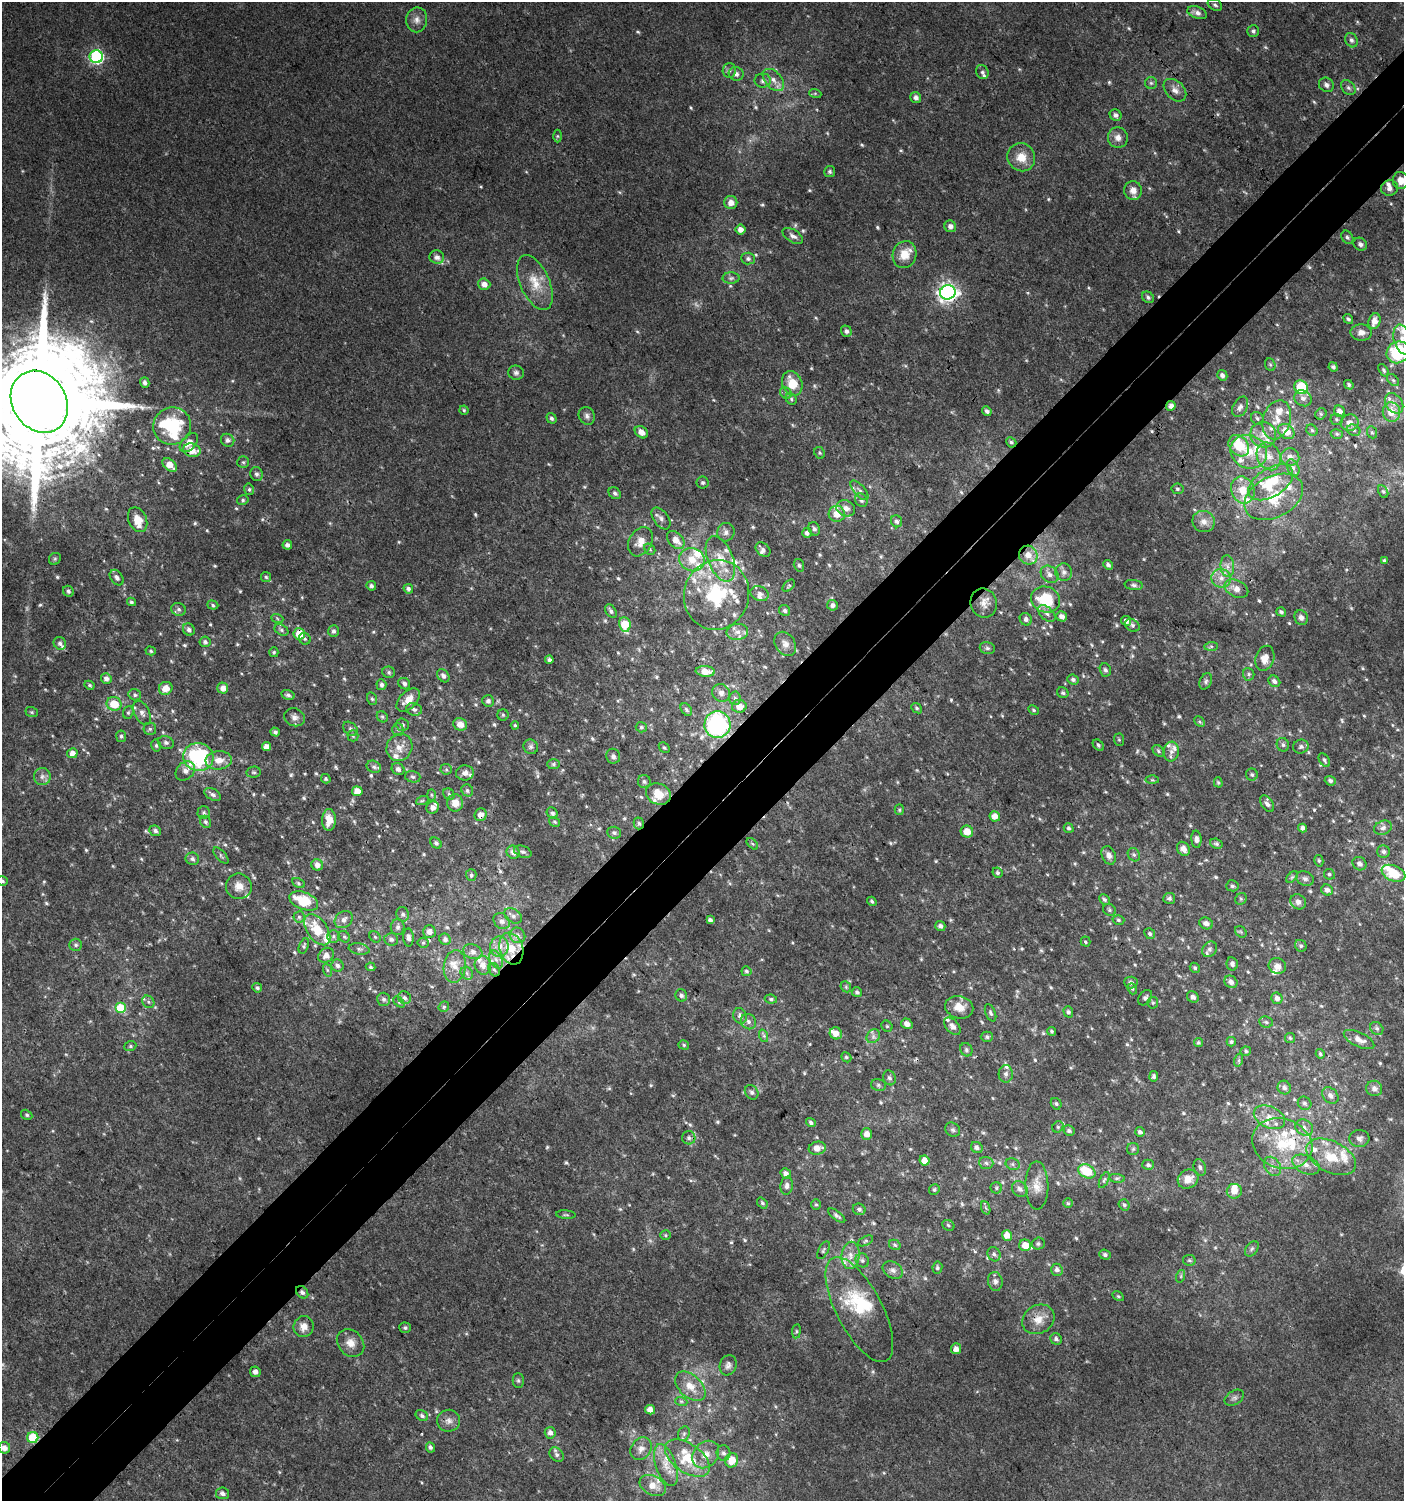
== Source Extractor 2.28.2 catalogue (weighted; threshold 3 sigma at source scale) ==
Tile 7 of 4 x 4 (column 3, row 2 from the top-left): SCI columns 3011-4412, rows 3029-4527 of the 6060 x 6084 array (HDU 1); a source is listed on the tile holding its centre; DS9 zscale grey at full resolution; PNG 1406 x 1503 px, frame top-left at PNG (2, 2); each listed source drawn as its Kron ellipse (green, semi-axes under 4 px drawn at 4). Shown black and unused: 7% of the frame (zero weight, under 3 of 4 exposures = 4% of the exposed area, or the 3 px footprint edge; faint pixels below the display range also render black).
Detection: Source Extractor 2.28.2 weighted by HDU 2 'WHT'; one run over the whole footprint, this tile lists its part. Background 0.00437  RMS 0.0021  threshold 0.00962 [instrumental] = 3 sigma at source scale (4.5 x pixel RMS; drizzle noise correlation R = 1.50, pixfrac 1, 0.0396/0.0396 arcsec/px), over >= 5 px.
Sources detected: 770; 5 too faint to see at this stretch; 2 inside a brighter object's white glare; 2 cosmic-ray / hot-pixel residue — neither listed nor drawn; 70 inside a brighter listed object's ellipse — not listed separately; of the other 691, all 500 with FLUX_AUTO >= 0.321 (the completeness limit of this list) listed and drawn (191 fainter detections not listed), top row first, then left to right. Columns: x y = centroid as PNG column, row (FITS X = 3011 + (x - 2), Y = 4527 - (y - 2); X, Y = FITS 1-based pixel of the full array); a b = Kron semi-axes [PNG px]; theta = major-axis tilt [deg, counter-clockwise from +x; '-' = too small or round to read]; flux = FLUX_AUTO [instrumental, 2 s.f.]
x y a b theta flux
1215 5 8 5 -28 0.51
1197 13 10 6 -20 1
417 20 12 10 81 1.5
1253 31 6 6 - 0.51
1351 40 7 6 - 0.68
96 57 6 6 - 37
729 70 7 6 - 0.63
982 72 7 6 - 0.54
736 74 7 7 - 0.79
773 80 13 8 -48 1.7
763 81 8 7 - 0.82
1151 83 6 6 - 0.42
1326 85 8 7 - 0.75
1348 88 8 6 -50 0.64
1175 90 13 9 -45 1.5
815 93 6 4 -19 0.33
916 98 5 5 - 0.93
1116 115 6 5 - 0.77
557 136 6 4 -90 0.37
1118 137 10 10 - 1.5
1021 157 14 13 - 3.2
830 171 6 5 - 0.44
1401 180 8 8 - 2.3
1390 188 8 7 - 1
1133 190 9 9 - 1.7
731 202 6 6 - 1.9
950 226 6 5 - 1
740 230 5 5 - 1.3
793 236 11 6 -31 0.97
1347 237 7 5 -56 0.55
1360 244 7 6 - 0.71
904 255 13 12 - 3.5
437 257 7 6 - 0.99
748 259 7 6 - 0.56
731 278 8 5 1 0.63
535 282 29 14 -66 4.7
484 284 6 5 - 1.4
948 292 8 7 - 100
1148 297 6 5 - 0.55
1348 319 5 4 - 0.42
1375 321 8 6 74 1.9
846 331 6 5 - 0.75
1361 333 10 8 -2 1.3
1402 340 15 8 -76 2
1398 352 12 10 33 15
1270 365 6 5 - 0.39
1333 367 5 4 - 0.52
1384 370 7 4 -55 0.37
516 373 8 7 - 0.67
1222 375 5 5 - 0.69
1393 380 7 4 -45 0.43
145 383 5 4 - 0.63
792 383 13 9 -67 4.7
1349 385 5 4 - 0.49
1301 387 7 6 - 11
786 393 6 5 - 0.46
1303 398 9 7 -28 1.1
791 399 6 5 - 0.41
39 402 32 27 -57 8800
1394 403 11 8 -55 1.3
1171 406 5 4 - 1.2
1240 407 11 7 62 1
464 410 4 4 - 0.33
987 411 5 4 - 0.71
1339 411 6 5 - 1.3
1391 412 9 8 - 3
1321 414 6 5 - 0.34
587 416 9 8 - 0.8
551 418 5 4 - 0.54
1257 418 7 6 - 0.46
1337 419 6 5 - 0.38
1277 420 20 13 74 3.6
1350 423 9 8 - 1.6
172 426 19 18 - 13
1312 430 6 5 - 0.38
1354 430 7 5 -24 0.54
1286 431 9 7 -40 3
641 432 7 5 -39 1.5
1372 432 6 5 - 0.35
1337 434 6 5 - 0.39
1263 435 13 12 - 2.3
228 440 7 6 - 0.79
1011 442 5 4 - 0.41
189 443 11 7 47 2.3
1239 446 12 9 -50 6.6
192 450 9 6 -18 3.1
1249 452 19 16 -26 5.9
819 453 6 5 - 0.34
1269 456 14 11 -64 2.6
1290 457 9 8 - 1.4
243 462 6 5 - 0.4
170 465 8 5 -40 2.6
1293 468 9 5 -63 0.69
256 474 7 6 - 0.68
1271 482 25 14 32 9.6
703 483 6 6 - 0.52
249 489 6 4 -76 0.4
1177 489 6 5 - 0.47
860 490 12 5 -49 0.75
1243 490 14 11 -69 3.8
1383 492 7 4 -62 0.34
615 493 7 5 -43 0.53
1274 497 31 20 27 8.8
243 500 6 5 - 0.39
861 500 7 6 - 0.61
846 508 10 7 -24 1.4
837 514 8 8 - 2.4
661 518 12 7 -54 0.98
138 520 13 9 -65 2.8
896 521 6 5 - 0.67
1204 521 11 10 - 1.8
814 529 7 5 -62 0.59
726 532 9 8 - 0.95
807 533 5 4 - 0.76
676 540 10 7 -47 2.2
640 542 15 11 60 2.5
287 545 5 4 - 0.76
650 549 6 5 - 0.36
763 549 8 6 -44 0.6
1028 555 9 9 - 2.7
55 559 6 5 - 0.34
720 559 24 12 -68 4.5
692 560 13 11 -25 3.3
1384 561 4 4 - 0.34
799 565 6 5 - 0.44
1108 565 5 4 - 0.58
1227 566 11 6 -85 1.2
1064 572 8 8 - 0.98
1050 574 10 7 -42 1.2
266 577 5 5 - 0.36
117 578 8 6 -54 0.85
1221 578 10 9 - 1.9
1134 585 9 5 -6 0.54
371 586 5 4 - 0.54
789 586 7 4 44 0.33
408 589 5 4 - 0.67
1236 589 12 8 -26 1.9
68 591 6 5 - 0.55
760 593 9 7 -22 0.9
716 595 35 32 73 16
1046 600 15 13 -22 8.8
131 602 4 4 - 0.42
984 603 15 13 -71 2.1
213 605 6 4 -20 0.36
832 605 5 5 - 0.82
179 609 7 6 - 0.58
785 610 6 5 - 0.54
611 611 7 5 -55 0.61
1281 612 5 4 - 0.46
1047 614 10 6 -41 0.95
1062 616 5 5 - 1.2
277 618 6 4 -20 0.33
1301 618 7 6 - 0.93
1026 619 6 6 - 0.75
1126 621 5 5 - 0.84
625 624 7 5 -83 5.9
1132 625 8 6 -29 0.66
189 630 6 5 - 0.69
281 630 7 5 -28 0.48
333 631 6 5 - 0.59
737 632 11 8 7 1.4
299 634 6 5 - 4.2
305 639 6 5 - 0.38
205 642 5 5 - 0.59
60 643 7 6 - 0.62
785 644 13 10 -55 1.5
1211 646 7 4 1 0.41
987 648 8 5 -15 0.54
151 651 5 4 - 0.35
274 652 5 4 - 0.35
1265 658 13 9 72 2.1
549 660 4 4 - 0.55
1105 670 7 5 -68 0.59
705 671 9 5 -6 2.5
389 672 6 5 - 0.47
1249 674 6 5 - 0.46
443 676 7 5 -49 0.79
106 679 5 5 - 0.93
1073 679 6 4 -23 0.64
1206 681 8 5 63 0.54
1274 681 6 5 - 0.74
404 684 6 5 - 0.66
89 685 5 4 - 0.38
381 685 5 5 - 0.62
166 688 7 6 - 2.5
223 688 5 5 - 1.5
721 693 9 8 - 1
1063 693 6 5 - 0.4
135 695 6 5 - 0.48
288 695 7 5 -14 0.57
735 698 7 5 -86 0.52
372 699 6 5 - 0.4
408 700 14 8 45 2.7
488 701 6 5 - 0.59
114 704 7 6 - 4.7
739 706 7 6 - 2
917 708 6 4 -41 0.38
414 709 8 6 -15 0.78
686 709 7 5 -52 0.4
1034 710 6 4 -28 0.34
32 712 6 5 - 0.32
128 712 6 5 - 0.36
142 713 13 7 -63 1.1
503 715 6 5 - 0.37
294 717 10 8 -23 1
382 717 6 5 - 0.41
1200 722 6 4 -45 0.33
460 724 7 6 - 1.8
402 725 6 6 - 0.47
515 725 4 3 - 0.32
717 725 13 13 - 33
641 727 5 5 - 0.43
150 729 6 6 - 0.5
350 729 8 6 -41 0.56
398 729 6 5 - 0.46
275 732 5 4 - 0.53
121 736 6 5 - 0.44
353 736 5 5 - 0.35
1119 740 6 5 - 0.33
166 743 8 6 -21 0.62
156 745 6 4 -76 0.37
1098 745 6 4 -46 0.39
1283 745 7 6 - 0.56
266 747 4 4 - 1.6
399 747 14 12 59 2.4
531 747 7 7 - 0.58
1301 747 8 7 - 0.6
664 748 6 4 -47 0.4
1158 751 7 5 -44 0.39
1171 751 10 8 84 1.1
72 753 5 5 - 1.3
613 756 7 7 - 0.76
198 757 15 13 -15 22
219 760 13 9 5 2.3
1324 760 7 4 -58 0.47
553 764 6 5 - 0.41
374 767 7 6 - 0.58
398 769 7 6 - 0.77
446 769 6 5 - 0.36
185 771 11 8 44 1.3
254 772 7 5 10 0.42
465 773 9 7 6 1
1252 775 6 6 - 0.48
42 776 8 8 - 0.99
413 777 8 5 -15 0.49
326 779 5 4 - 0.38
1152 780 6 4 -1 0.34
644 781 6 6 - 0.54
1330 781 5 4 - 0.61
1218 782 5 4 - 0.33
467 790 6 5 - 0.53
357 791 5 5 - 2.6
213 794 9 5 -29 0.69
449 794 6 5 - 0.39
658 794 13 10 -24 3.7
431 795 6 4 -88 0.33
422 801 6 4 19 0.35
455 803 8 8 - 2.3
1267 804 9 5 -57 0.87
433 807 6 6 - 1.1
899 810 5 4 - 0.33
204 813 6 6 - 0.49
552 813 6 5 - 0.59
481 815 6 6 - 1.5
995 816 5 5 - 1.7
329 820 11 7 90 2.7
206 822 6 5 - 0.5
555 822 6 4 -31 0.34
639 823 6 5 - 0.48
1069 828 5 4 - 0.41
1302 828 4 4 - 0.78
1383 828 9 6 21 0.87
155 831 6 5 - 0.62
967 832 6 6 - 2.4
614 833 7 6 - 0.59
1196 839 9 5 -87 0.83
436 843 6 5 - 0.48
752 844 7 4 -45 0.34
1216 844 6 5 - 0.48
1183 849 7 6 - 1.4
513 852 7 6 - 1.2
523 852 9 5 -21 0.57
1384 852 6 6 - 0.66
221 855 10 4 -50 0.45
1109 855 9 6 -68 1.2
1134 855 7 5 -57 0.51
192 859 7 6 - 0.62
1319 861 6 4 -76 0.37
1359 864 7 6 - 0.89
317 865 6 5 - 1.3
997 873 5 5 - 0.45
1393 873 12 7 -22 6.2
1329 874 5 5 - 0.39
471 875 6 5 - 0.45
1292 877 7 4 44 0.36
1305 879 9 7 -21 0.82
2 881 5 5 - 0.4
298 883 6 4 -29 0.37
239 886 13 12 - 2.2
1232 886 6 5 - 0.48
1327 890 6 5 - 0.8
1169 898 6 5 - 0.5
1241 899 6 5 - 0.37
1104 900 6 4 -44 0.48
304 901 15 8 -20 7.6
872 901 5 3 - 0.36
1298 902 8 7 - 1.1
1109 910 7 5 -36 0.44
403 914 7 6 - 0.6
513 916 10 6 -33 0.83
299 917 6 6 - 0.46
344 920 10 8 38 1.3
710 920 4 4 - 0.66
1118 920 6 4 -17 0.39
502 921 9 7 -45 0.98
1206 923 7 5 -25 1.1
940 926 5 5 - 0.81
398 927 8 7 - 0.67
317 930 18 10 -55 5.8
429 932 6 6 - 1.2
1241 932 6 5 - 0.33
1150 934 6 5 - 0.45
517 935 8 7 - 0.9
333 936 6 6 - 0.46
344 937 6 5 - 0.37
375 937 6 5 - 0.38
408 937 9 5 -89 0.7
391 939 7 6 - 0.68
445 939 6 5 - 0.67
1086 942 5 5 - 0.4
423 943 5 5 - 0.34
76 945 6 6 - 0.53
304 946 8 4 70 0.38
1301 946 6 5 - 0.48
499 947 10 9 - 1.7
511 948 16 11 -73 4.9
359 949 10 5 -10 0.63
1209 949 8 6 49 0.85
473 952 10 7 -19 0.9
326 955 8 6 39 1.2
496 959 10 6 -62 1.1
1232 964 6 5 - 0.62
483 965 9 8 - 1.4
337 966 6 6 - 0.72
455 966 16 11 81 2.2
1277 966 9 7 -24 1.5
371 967 5 4 - 0.37
1195 968 5 4 - 0.41
327 970 7 4 -71 0.37
494 970 7 5 -64 0.55
746 971 5 5 - 0.41
467 973 7 5 -48 0.51
1231 982 7 6 - 0.95
1131 983 7 6 - 0.61
846 987 6 4 -47 0.36
257 988 5 4 - 0.43
1132 989 6 4 -68 0.32
857 992 5 4 - 0.54
681 995 6 5 - 0.66
1193 997 6 5 - 0.79
404 998 7 6 - 0.7
1145 998 8 6 51 0.59
1277 998 6 5 - 0.99
384 999 6 6 - 0.57
771 999 6 4 -9 0.43
148 1002 7 5 -47 0.5
399 1002 6 4 -45 0.34
1153 1003 6 5 - 0.36
444 1007 5 5 - 0.38
959 1007 14 11 -13 2.7
121 1008 5 5 - 9.8
1068 1012 5 5 - 0.52
990 1013 9 5 -68 0.53
740 1016 8 6 -66 0.94
748 1022 8 7 - 0.87
1266 1022 7 5 -7 0.49
907 1024 6 5 - 1.2
887 1026 6 5 - 0.33
952 1026 10 6 -48 1
1377 1028 7 6 - 0.5
1051 1031 4 4 - 0.38
836 1033 6 6 - 1.8
764 1036 6 4 -72 0.41
873 1036 7 6 - 0.72
987 1037 6 5 - 0.51
1290 1038 5 5 - 0.34
1359 1039 16 7 -26 1.7
1231 1042 5 4 - 0.43
1198 1043 4 4 - 0.35
684 1045 5 4 - 0.35
130 1046 6 5 - 0.36
966 1050 7 6 - 0.52
1246 1051 5 4 - 0.37
1320 1054 4 4 - 0.35
846 1057 5 4 - 0.39
1239 1060 6 4 72 0.34
1006 1074 9 7 87 0.8
1154 1076 5 4 - 0.48
889 1078 7 6 - 0.63
878 1085 7 6 - 0.52
1284 1088 7 6 - 0.82
1374 1088 8 7 - 1
752 1092 8 6 -51 0.59
1330 1096 9 7 -46 0.98
1305 1103 7 6 - 0.63
1056 1104 6 5 - 0.4
27 1115 6 4 -32 0.38
1269 1117 16 10 -25 2.7
811 1123 5 4 - 0.55
1058 1127 6 5 - 0.36
1304 1127 9 7 -34 1.2
953 1130 8 6 -41 0.58
1069 1131 6 5 - 0.55
1140 1132 5 4 - 0.6
867 1134 6 5 - 1.3
689 1138 7 6 - 0.61
1359 1138 10 8 6 1.1
1282 1144 30 24 -20 13
977 1147 6 5 - 0.68
817 1148 8 6 12 1.7
1133 1149 6 6 - 0.41
1331 1157 27 15 -26 6.8
924 1160 5 5 - 1.9
986 1163 7 6 - 0.62
1013 1164 7 5 -22 0.56
1148 1165 6 5 - 0.58
1306 1165 14 8 -25 2
1273 1166 10 7 -57 1.2
1200 1167 8 6 -71 0.61
1087 1171 9 6 -27 6.4
786 1174 5 4 - 0.93
1117 1178 8 4 -7 0.38
1188 1179 11 9 33 2.5
1104 1180 8 4 64 0.43
1037 1185 24 11 -89 2.8
787 1186 9 6 81 0.91
996 1188 6 5 - 0.37
934 1189 5 5 - 0.39
1020 1189 8 7 - 1
1234 1191 7 7 - 2.1
762 1203 6 4 -52 0.45
1068 1203 5 5 - 0.33
816 1205 5 5 - 0.34
1124 1205 6 5 - 0.43
986 1208 7 4 -70 0.4
859 1209 6 5 - 0.61
566 1215 10 4 -4 0.37
837 1216 10 4 -37 0.62
948 1225 6 5 - 0.39
666 1235 5 4 - 0.32
1007 1235 5 5 - 2
865 1241 8 4 27 0.38
1038 1244 6 6 - 0.48
895 1245 6 5 - 0.37
1025 1245 6 5 - 2.3
1252 1249 8 5 51 0.55
823 1250 10 5 62 0.42
994 1254 7 6 - 0.61
850 1255 14 9 85 2
1105 1255 5 5 - 0.56
862 1260 7 6 - 0.62
1189 1260 6 5 - 0.38
937 1268 6 5 - 0.42
893 1270 11 8 -31 0.95
1057 1270 6 5 - 0.81
1181 1276 6 4 72 0.32
995 1281 9 7 -80 0.83
302 1292 7 5 -46 0.66
1118 1296 6 4 -29 0.36
859 1310 58 23 -62 13
1038 1319 17 14 31 3.1
304 1327 10 10 - 1.8
405 1328 6 5 - 0.49
796 1331 7 4 83 0.35
1056 1339 6 5 - 0.63
350 1343 15 12 -44 2.2
956 1349 5 5 - 1.3
728 1365 10 8 72 0.91
255 1372 5 5 - 0.78
518 1380 7 5 -89 0.43
690 1386 18 11 -43 3.1
1234 1398 10 7 31 0.72
681 1401 6 4 -18 0.34
650 1410 5 4 - 1.6
422 1416 6 5 - 0.53
449 1421 11 11 - 1.3
550 1433 6 5 - 1
684 1434 7 5 69 0.51
33 1438 5 5 - 11
430 1447 5 4 - 0.49
4 1448 6 5 - 1.2
641 1449 12 9 56 1.3
723 1453 8 7 - 0.68
557 1455 8 6 -45 0.7
706 1455 15 12 48 2.5
687 1458 25 14 -35 6.4
732 1460 7 6 - 3.7
666 1465 22 10 -71 3
653 1486 14 9 -30 2.1
222 1493 6 6 - 0.8
Overlapping masked pixels (flux is a lower limit): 12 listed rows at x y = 39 402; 1171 406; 192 450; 299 634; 717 725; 481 815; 639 823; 239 886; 511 948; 302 1292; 1038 1319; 33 1438
Isophote crosses this tile's border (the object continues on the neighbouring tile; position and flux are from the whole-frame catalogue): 6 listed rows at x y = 1401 180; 1402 340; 1398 352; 39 402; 1393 873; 2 881